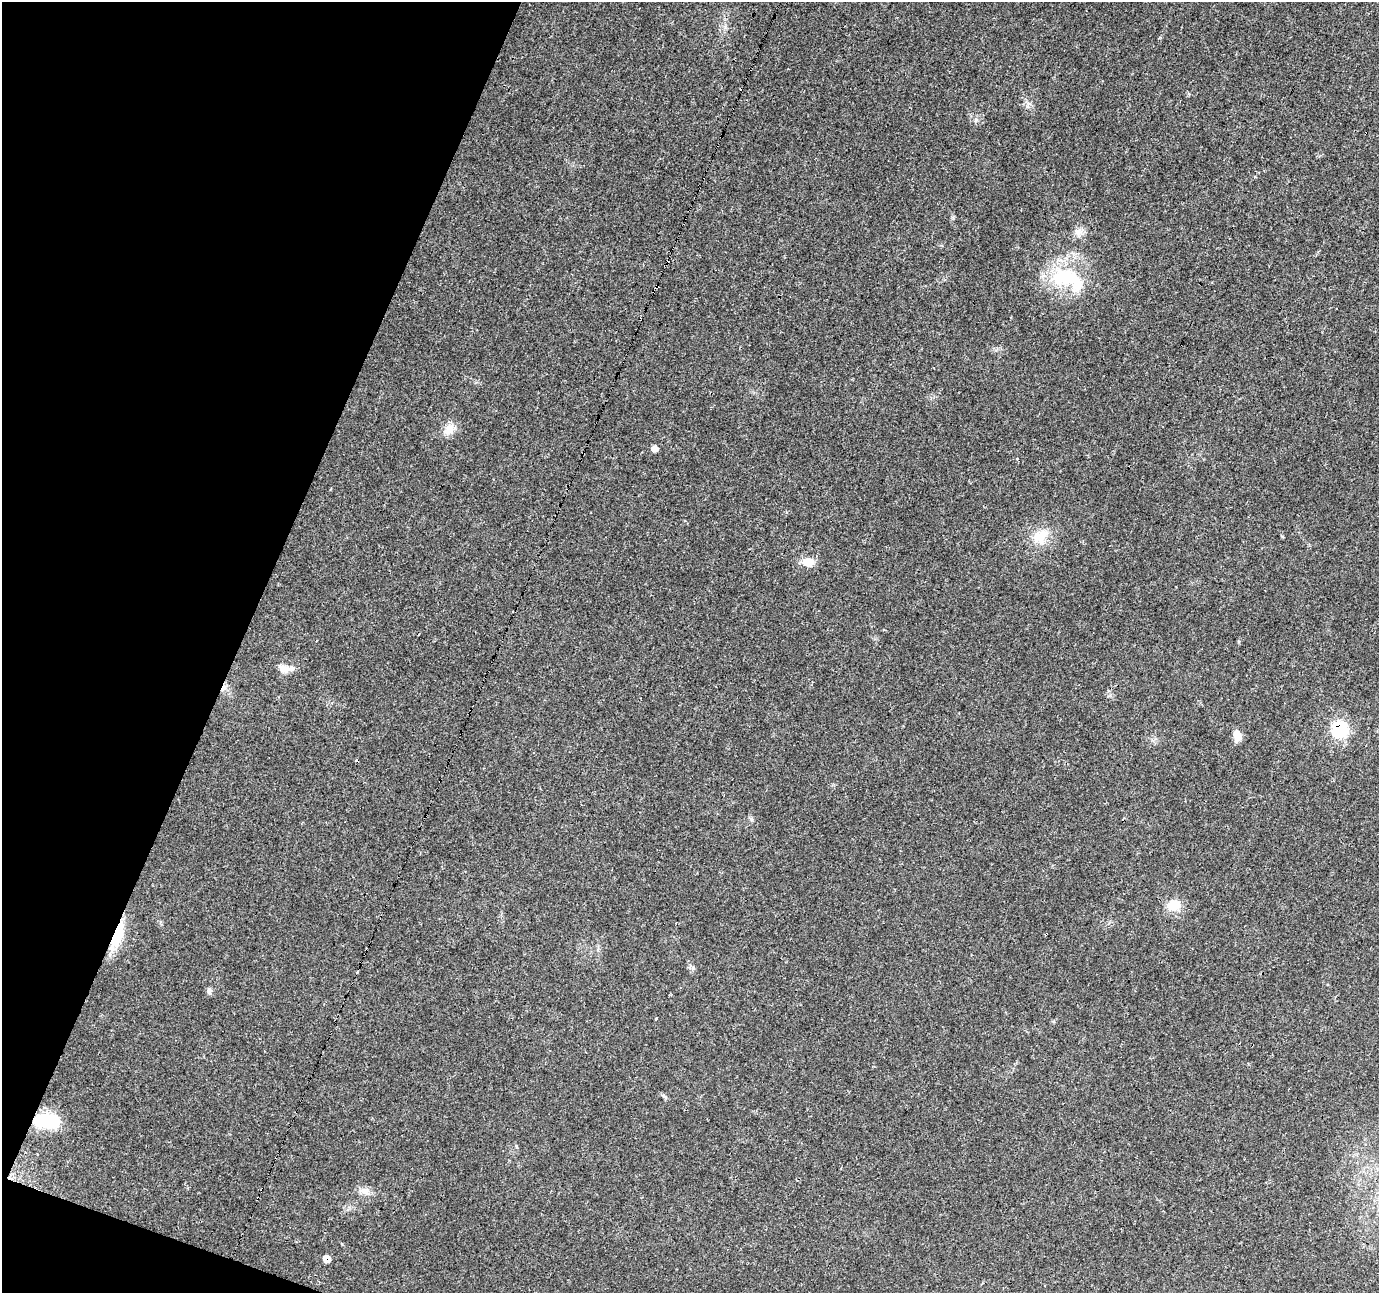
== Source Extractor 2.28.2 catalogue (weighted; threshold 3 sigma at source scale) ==
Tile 9 of 4 x 4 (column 1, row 3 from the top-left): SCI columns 1-1377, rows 1501-2791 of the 5511 x 5649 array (HDU 1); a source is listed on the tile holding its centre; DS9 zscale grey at full resolution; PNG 1381 x 1295 px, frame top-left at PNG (2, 2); no overlay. Shown black and unused: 18% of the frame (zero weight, under 3 of 4 exposures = <1% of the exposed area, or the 3 px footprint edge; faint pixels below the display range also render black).
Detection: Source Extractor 2.28.2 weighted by HDU 2 'WHT'; one run over the whole footprint, this tile lists its part. Background 0.0285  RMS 0.0034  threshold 0.0154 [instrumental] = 3 sigma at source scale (4.5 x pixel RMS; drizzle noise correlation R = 1.50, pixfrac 1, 0.0396/0.0396 arcsec/px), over >= 5 px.
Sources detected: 26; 1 inside a brighter object's white glare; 5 cosmic-ray / hot-pixel residue — not listed; the other 20 listed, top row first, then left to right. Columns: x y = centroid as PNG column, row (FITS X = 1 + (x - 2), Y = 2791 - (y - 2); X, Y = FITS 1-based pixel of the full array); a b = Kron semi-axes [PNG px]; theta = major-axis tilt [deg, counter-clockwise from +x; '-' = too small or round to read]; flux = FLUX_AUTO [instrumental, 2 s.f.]
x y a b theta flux
1078 232 12 10 -72 2.2
1066 277 35 20 -2 22
657 287 9 4 49 0.94
449 430 18 12 38 3.6
655 448 7 6 - 1.8
1018 459 3 3 - 0.81
1039 537 23 14 -45 6.6
809 562 16 10 -5 3.8
284 669 17 9 -21 3.1
1340 729 8 7 - 50
1237 736 13 8 -87 3.3
1174 905 14 12 -2 6.2
1046 934 3 3 - 0.65
117 935 27 9 71 17
209 990 9 6 74 0.94
656 1019 3 3 - 1.2
46 1121 27 13 -4 17
365 1191 13 10 -3 2.5
258 1198 3 2 - 0.4
327 1259 7 7 - 2.8
Overlapping masked pixels (flux is a lower limit): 7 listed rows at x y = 657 287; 1340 729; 1046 934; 117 935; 46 1121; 258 1198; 327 1259
Unlisted compact peaks at least as high as the median listed source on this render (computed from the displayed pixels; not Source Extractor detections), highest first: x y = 693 968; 976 120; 751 819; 664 1096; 953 218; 1282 536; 1028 103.